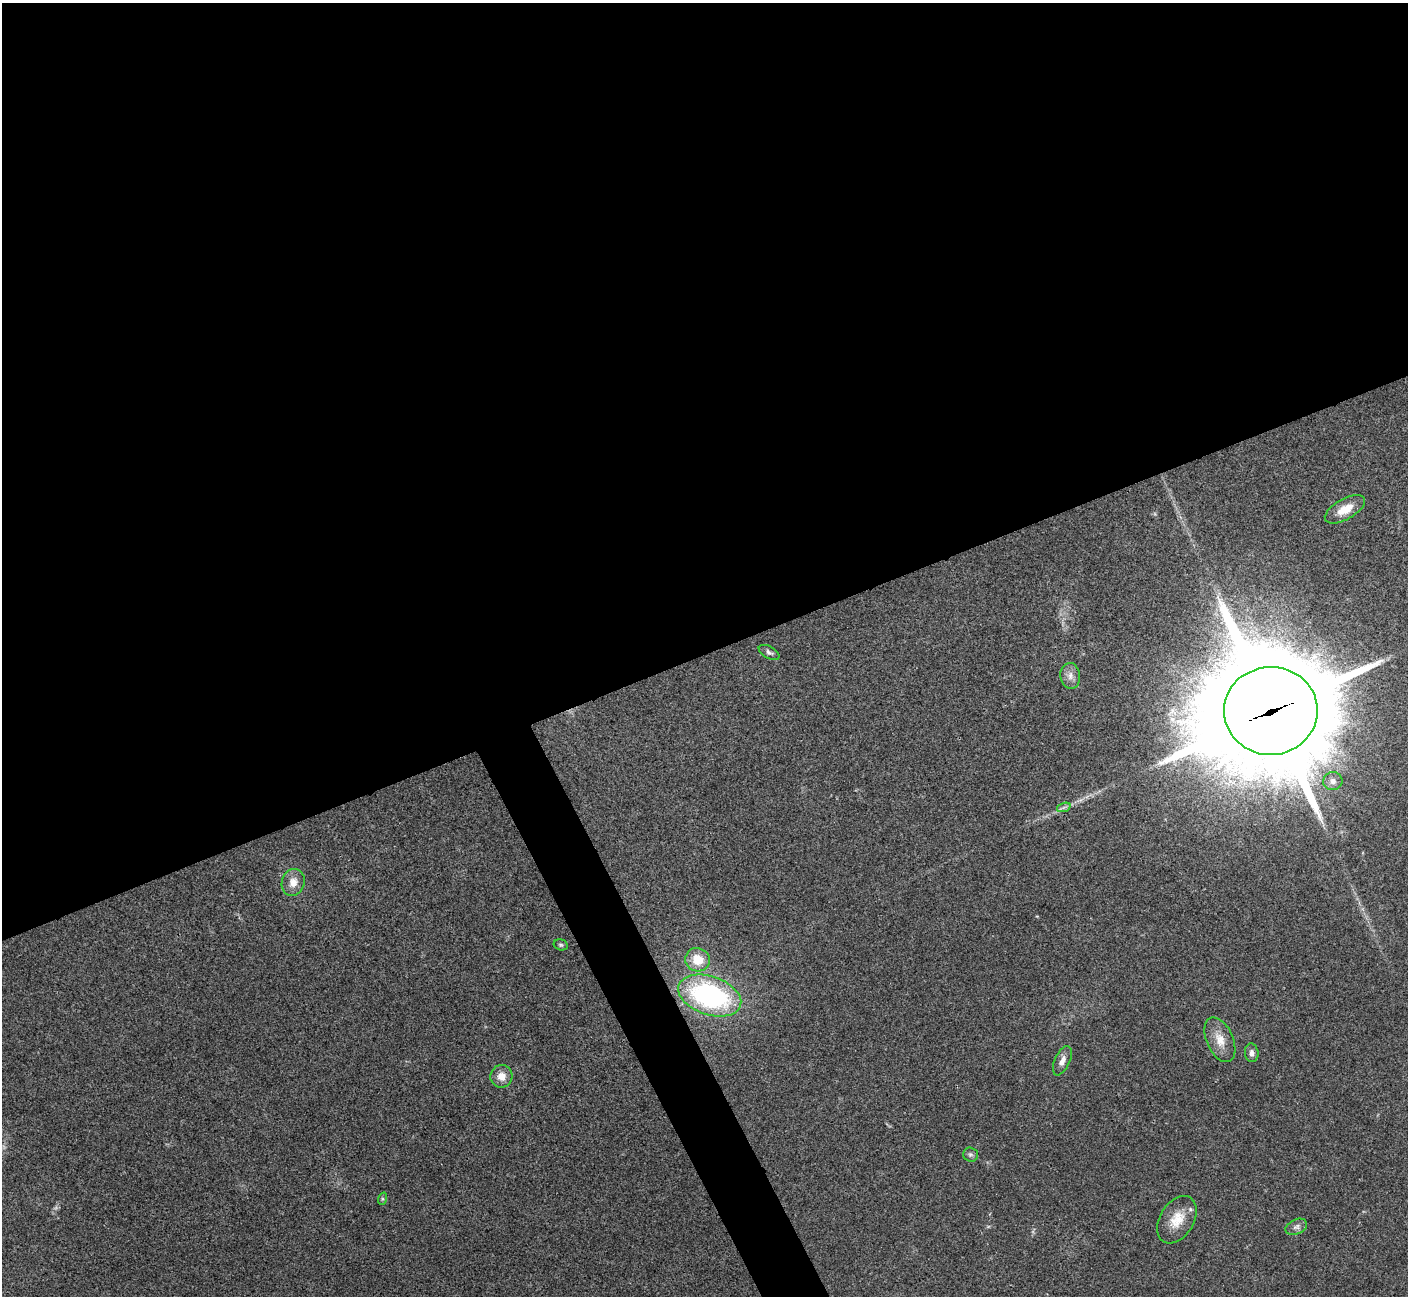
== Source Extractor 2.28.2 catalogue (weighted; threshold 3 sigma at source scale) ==
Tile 2 of 4 x 4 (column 2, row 1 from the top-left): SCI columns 1408-2813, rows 4039-5332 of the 5630 x 5621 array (HDU 1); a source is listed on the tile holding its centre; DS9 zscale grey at full resolution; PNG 1410 x 1298 px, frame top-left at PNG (2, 3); each listed source drawn as its Kron ellipse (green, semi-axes under 4 px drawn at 4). Shown black and unused: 53% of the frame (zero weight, under 3 of 4 exposures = <1% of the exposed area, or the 3 px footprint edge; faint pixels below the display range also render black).
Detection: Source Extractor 2.28.2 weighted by HDU 2 'WHT'; one run over the whole footprint, this tile lists its part. Background 0.0216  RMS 0.004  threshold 0.018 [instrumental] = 3 sigma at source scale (4.5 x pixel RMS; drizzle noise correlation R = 1.50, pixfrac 1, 0.05/0.05 arcsec/px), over >= 5 px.
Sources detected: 19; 1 inside a brighter listed object's ellipse — not listed separately; the other 18 listed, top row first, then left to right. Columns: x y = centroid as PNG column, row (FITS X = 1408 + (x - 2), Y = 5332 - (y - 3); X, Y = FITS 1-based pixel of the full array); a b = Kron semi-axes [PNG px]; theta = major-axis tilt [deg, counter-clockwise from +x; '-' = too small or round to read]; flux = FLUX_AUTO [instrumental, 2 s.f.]
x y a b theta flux
1345 509 22 10 30 7.2
769 652 11 6 -29 1.3
1070 676 13 10 -83 2.9
1271 711 47 44 3 12000
1333 781 10 9 - 2
1064 807 7 4 19 0.93
293 882 13 11 72 4.6
561 945 7 5 -15 0.73
698 960 12 11 - 8.3
710 996 33 19 -18 75
1220 1040 24 13 -66 6.3
1252 1053 9 7 -85 1.7
1062 1061 16 7 66 2.7
501 1076 11 11 - 4.1
970 1155 7 7 - 1.1
382 1199 6 4 72 0.56
1177 1220 26 17 59 8.8
1296 1227 11 7 24 1.8
Overlapping masked pixels (flux is a lower limit): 1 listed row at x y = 1271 711